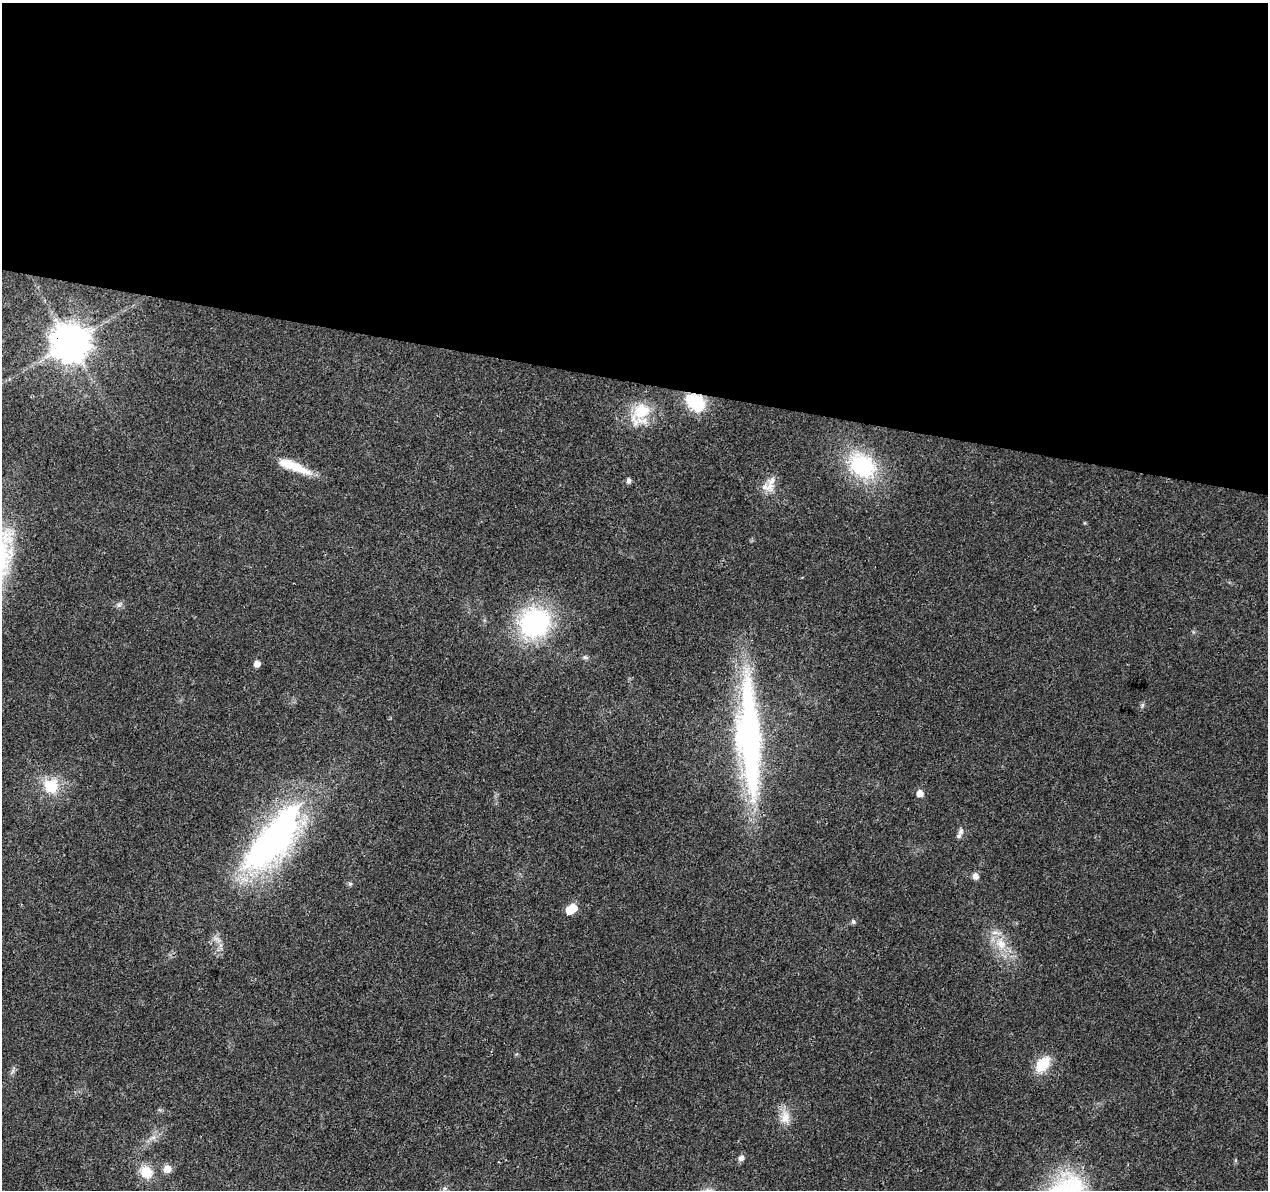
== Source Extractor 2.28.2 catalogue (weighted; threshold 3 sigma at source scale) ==
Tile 3 of 4 x 4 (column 3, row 1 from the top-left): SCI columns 2531-3796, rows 3791-4978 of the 5076 x 5262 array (HDU 1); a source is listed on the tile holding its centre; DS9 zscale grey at full resolution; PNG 1270 x 1192 px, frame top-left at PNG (2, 3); no overlay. Shown black and unused: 32% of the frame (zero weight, under 3 of 4 exposures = <1% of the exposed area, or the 3 px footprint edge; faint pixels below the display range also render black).
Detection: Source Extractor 2.28.2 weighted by HDU 2 'WHT'; one run over the whole footprint, this tile lists its part. Background 0.0223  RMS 0.003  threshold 0.0135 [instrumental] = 3 sigma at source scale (4.5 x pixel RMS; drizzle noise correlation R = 1.50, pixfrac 1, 0.0396/0.0396 arcsec/px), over >= 5 px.
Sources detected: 32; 1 inside a brighter object's white glare — not listed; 2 inside a brighter listed object's ellipse — not listed separately; the other 29 listed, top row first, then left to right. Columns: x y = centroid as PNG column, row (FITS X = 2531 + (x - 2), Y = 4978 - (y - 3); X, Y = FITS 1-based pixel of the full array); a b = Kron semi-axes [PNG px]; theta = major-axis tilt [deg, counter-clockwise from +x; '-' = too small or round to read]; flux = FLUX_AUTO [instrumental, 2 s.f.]
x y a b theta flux
70 343 11 11 - 850
695 402 18 13 -34 16
640 413 26 18 65 12
294 466 41 9 -21 8.6
862 466 35 25 -40 25
629 481 5 5 - 1.3
770 486 15 13 -74 3.7
119 605 9 5 53 0.82
535 623 28 25 25 48
585 657 8 5 -17 0.63
257 664 5 5 - 2
1142 705 6 5 - 0.57
749 737 106 20 -87 110
51 786 20 20 - 8.8
920 793 6 5 - 2.7
961 831 10 7 64 0.97
274 839 87 32 51 110
975 876 7 6 - 1.6
350 884 6 5 - 0.53
573 908 6 5 - 6.1
853 922 6 5 - 0.68
1001 943 20 14 -60 6.5
1043 1064 21 13 48 7.3
785 1117 21 12 -87 4
153 1137 7 5 1 0.88
741 1158 8 7 - 1.2
167 1169 9 9 - 2.3
146 1172 15 13 -48 5.9
445 1188 6 5 - 0.59
Overlapping masked pixels (flux is a lower limit): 2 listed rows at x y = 70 343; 695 402